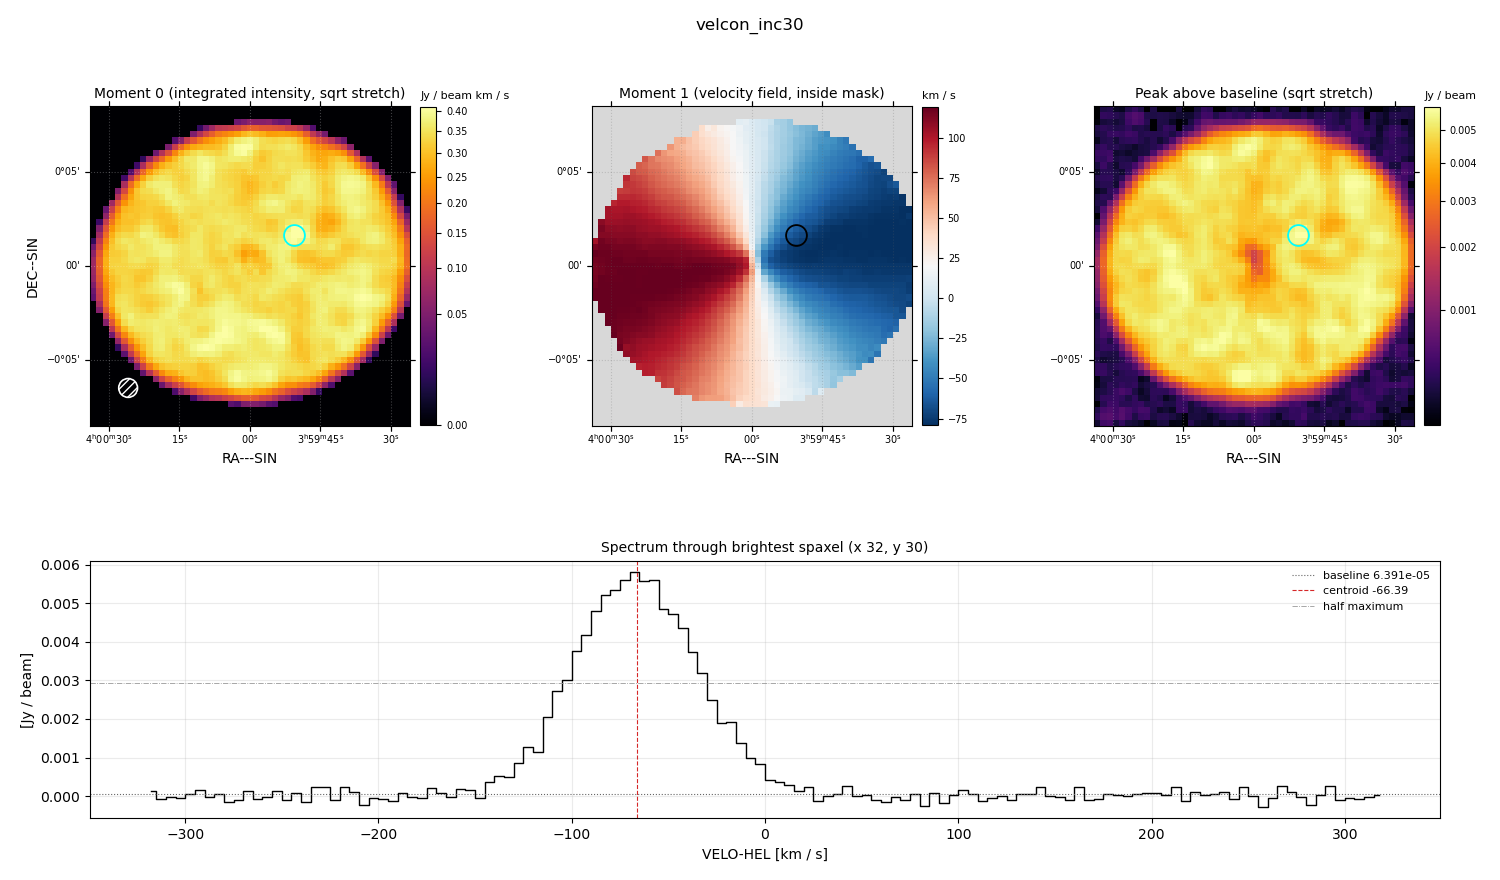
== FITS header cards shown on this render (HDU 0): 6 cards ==
OBJECT  = 'velcon_inc30'
BUNIT   = 'JY/BEAM '           /
CTYPE1  = 'RA---SIN'           /
CTYPE2  = 'DEC--SIN'           /
CTYPE3  = 'VELO-HEL'           /
CUNIT3  = 'km/s    '           /

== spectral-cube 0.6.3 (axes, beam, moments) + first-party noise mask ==
SpectralCube HDU 0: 128 channels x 51 x 51 spaxels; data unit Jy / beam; figure title: velcon_inc30
Units: BUNIT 'JY/BEAM' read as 'Jy/beam' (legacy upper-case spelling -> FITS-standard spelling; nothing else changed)
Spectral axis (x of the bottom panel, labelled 'VELO-HEL [km / s]'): -317 .. 317 km / s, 128 channels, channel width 5 km / s
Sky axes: RA---SIN/DEC--SIN; field 17' x 17' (20 arcsec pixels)
Beam (drawn as the hatched ellipse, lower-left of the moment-0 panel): BMAJ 60 arcsec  BMIN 60 arcsec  BPA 0 deg
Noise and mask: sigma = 1.7e-04 Jy / beam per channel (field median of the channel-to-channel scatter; agrees with the line-free scatter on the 731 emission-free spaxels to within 2%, no correlation factor applied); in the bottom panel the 102 channels outside the line scatter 1.7e-04 Jy / beam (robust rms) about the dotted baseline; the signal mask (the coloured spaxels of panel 2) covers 72% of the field
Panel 1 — Moment 0 (line voxels x channel width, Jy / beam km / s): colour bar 0 .. 0.411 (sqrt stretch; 0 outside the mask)
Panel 2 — Moment 1 (intensity-weighted velocity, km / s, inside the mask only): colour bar -79 .. 119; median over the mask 20
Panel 3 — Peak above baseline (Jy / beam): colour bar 2.81e-04 .. 0.00576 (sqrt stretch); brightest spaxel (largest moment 0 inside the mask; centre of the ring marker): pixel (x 32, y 30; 0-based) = FK5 03h59m50s +00d01m40s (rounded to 2 s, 20 arcsec steps: no finer than the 20 arcsec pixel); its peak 0.00574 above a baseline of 6.391e-05
Panel 4 — spectrum at that spaxel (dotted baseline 6.391e-05 Jy / beam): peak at -67 km / s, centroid -66.39 km / s (red dashed line; intensity-weighted over the run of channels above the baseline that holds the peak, -145 .. 25 km / s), W50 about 75 km / s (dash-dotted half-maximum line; edge to edge of the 15 channels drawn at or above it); detected line -130 .. 0 km / s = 26 of 128 channels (20%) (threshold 4 sigma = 6.8e-04 Jy / beam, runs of >= 3 channels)